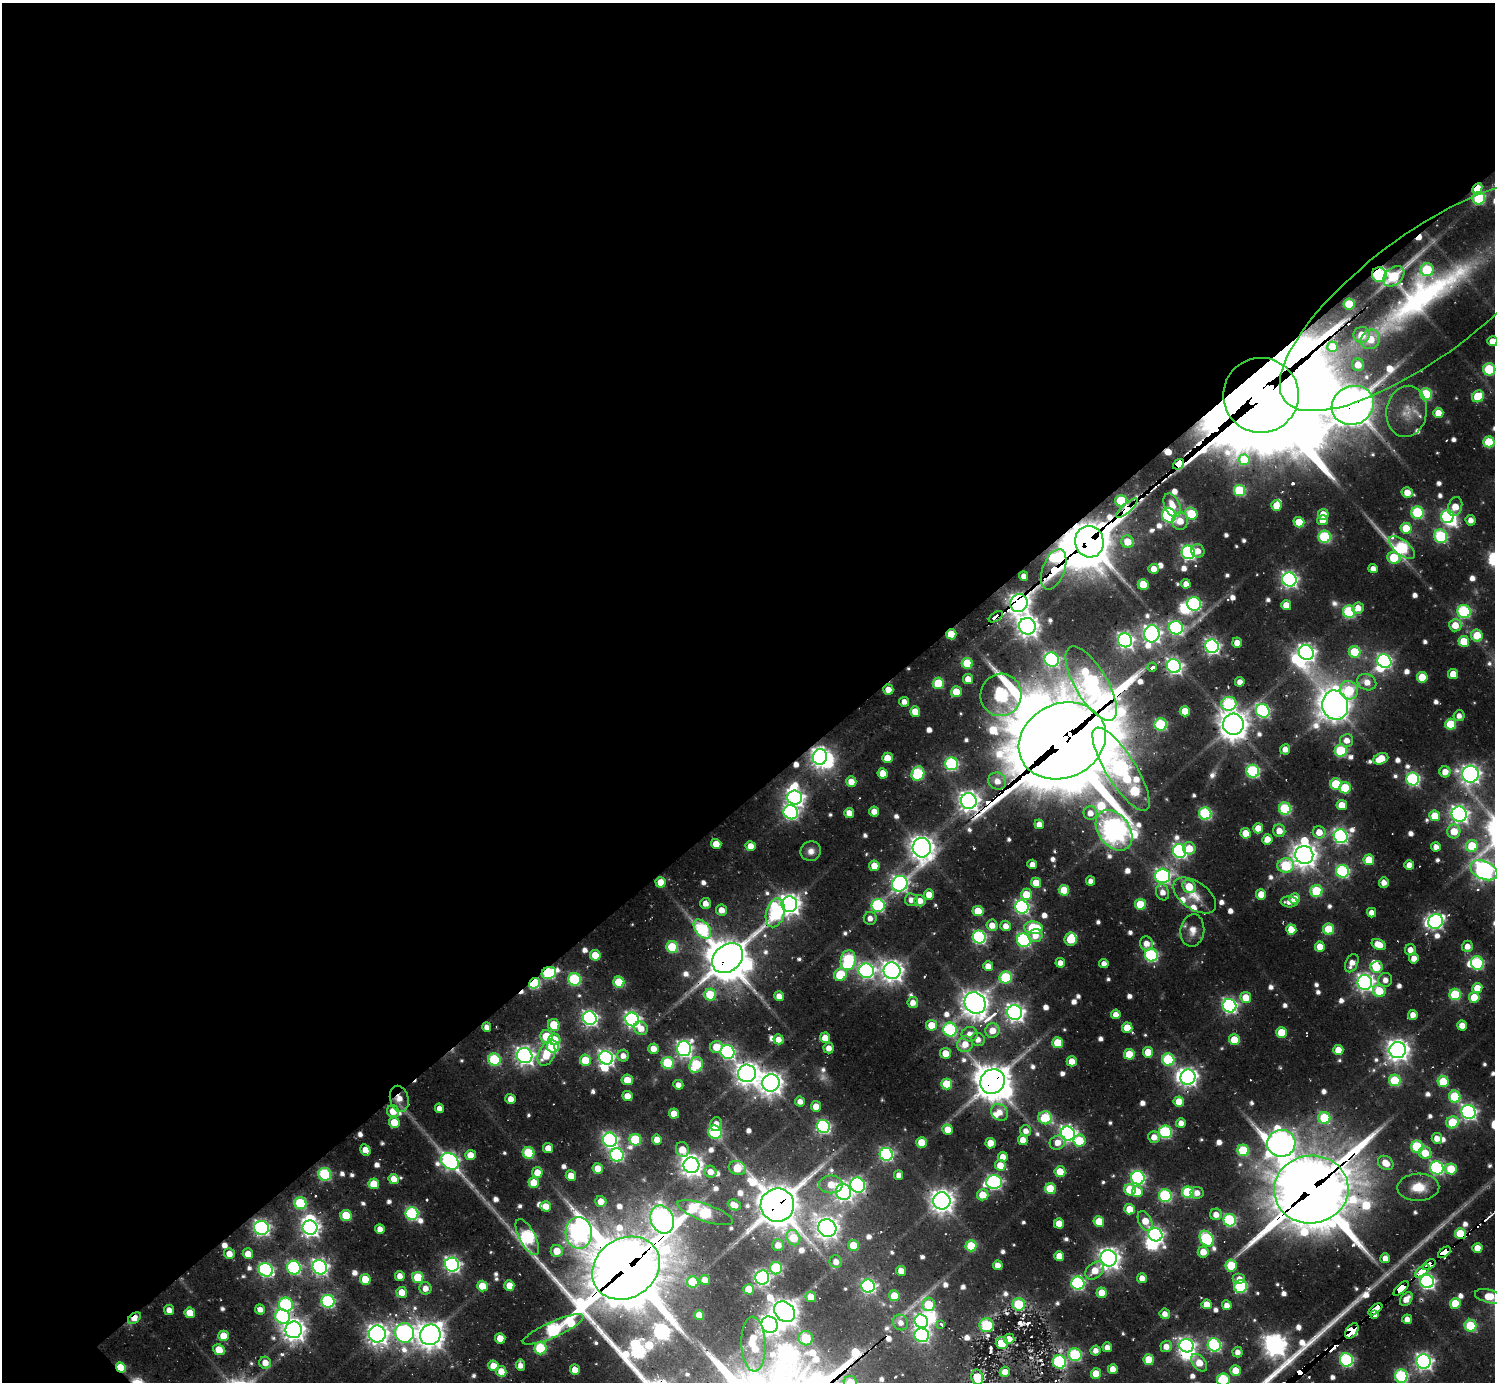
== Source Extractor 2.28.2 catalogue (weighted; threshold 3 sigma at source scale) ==
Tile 2 of 4 x 4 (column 2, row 1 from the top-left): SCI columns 1803-3295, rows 4476-5855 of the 6282 x 6307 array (HDU 1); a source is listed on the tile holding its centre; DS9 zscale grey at full resolution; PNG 1497 x 1384 px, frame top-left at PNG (2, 3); each listed source drawn as its Kron ellipse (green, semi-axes under 4 px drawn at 4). Shown black and unused: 58% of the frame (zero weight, under 2 of 3 exposures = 11% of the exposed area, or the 3 px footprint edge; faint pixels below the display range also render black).
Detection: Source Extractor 2.28.2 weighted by HDU 2 'WHT'; one run over the whole footprint, this tile lists its part. Background 0.103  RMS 0.011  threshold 0.0485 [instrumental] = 3 sigma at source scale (4.5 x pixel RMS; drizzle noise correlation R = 1.50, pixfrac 1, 0.05/0.05 arcsec/px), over >= 5 px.
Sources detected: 773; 9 too faint to see at this stretch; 26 inside a brighter object's white glare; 20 cosmic-ray / hot-pixel residue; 1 long thin detection or spike segment (spike, bleed or trail) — neither listed nor drawn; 9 inside a brighter listed object's ellipse — not listed separately; of the other 708, all 500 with FLUX_AUTO >= 7.92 (the completeness limit of this list) listed and drawn (208 fainter detections not listed), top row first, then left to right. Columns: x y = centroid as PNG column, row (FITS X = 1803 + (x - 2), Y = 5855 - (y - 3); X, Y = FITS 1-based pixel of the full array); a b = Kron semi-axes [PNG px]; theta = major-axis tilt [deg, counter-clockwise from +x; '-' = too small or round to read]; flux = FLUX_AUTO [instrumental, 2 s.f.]
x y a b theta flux
1477 188 5 4 - 34
1479 198 6 6 - 120
1427 270 6 6 - 85
1379 275 7 7 - 190
1394 276 12 8 43 52
1423 296 173 60 37 550
1349 304 5 5 - 40
1362 335 8 8 - 18
1371 339 10 9 - 24
1492 341 5 5 - 15
1333 347 5 5 - 25
1358 365 6 6 - 17
1489 369 6 6 - 83
1426 394 6 5 - 94
1261 395 38 37 - 29000
1478 396 6 5 - 48
1353 405 21 19 26 3200
1407 411 26 20 82 28
1438 413 5 5 - 16
1489 442 5 5 - 59
1244 460 5 5 - 37
1179 464 6 4 41 1400
1239 490 6 5 - 91
1407 492 5 5 - 17
1121 501 5 5 - 67
1172 505 12 7 -65 17
1276 505 5 5 - 18
1455 507 10 7 72 20
1127 508 13 4 42 710
1417 513 6 6 - 120
1191 514 6 5 - 49
1323 514 5 5 - 16
1169 515 7 7 - 220
1447 517 6 6 - 190
1322 520 5 5 - 13
1471 520 5 5 - 8.7
1180 521 9 8 - 18
1299 522 5 5 - 28
1406 528 5 5 - 34
1441 536 7 6 - 130
1325 537 6 6 - 130
1089 542 16 14 -76 4400
1127 542 6 6 - 23
1402 547 16 7 -38 140
1198 551 7 6 - 9.7
1188 552 7 6 - 310
1394 558 6 6 - 52
1054 569 21 11 70 310
1154 569 5 5 - 15
1373 569 5 4 - 9.2
1024 576 5 4 - 8.9
1289 579 7 7 - 420
1143 584 5 5 - 31
1186 584 5 4 - 9.5
1019 603 9 8 - 940
1194 604 7 6 - 180
1286 605 5 5 - 17
1358 608 6 5 - 13
1464 611 7 6 - 150
1349 612 6 6 - 140
996 617 8 3 34 60
1455 625 6 6 - 20
1027 626 8 8 - 830
1176 628 7 6 - 230
951 634 5 5 - 35
1152 634 8 7 - 540
1477 635 6 5 - 31
1125 640 7 7 - 440
1464 641 5 5 - 33
1237 643 5 5 - 13
1212 646 7 6 - 370
1355 652 6 5 - 49
1306 653 8 7 - 540
1052 660 7 7 - 240
1384 661 7 6 - 250
967 663 5 5 - 53
1174 666 7 7 - 400
1152 667 5 3 - 44
1453 674 5 5 - 21
1422 677 5 5 - 38
968 679 5 5 - 15
1240 682 5 4 - 9.5
1367 682 10 8 -26 14
938 683 5 5 - 50
1091 684 42 16 -59 360
888 690 5 5 - 14
1349 690 9 9 - 54
956 692 5 5 - 28
1001 695 21 20 - 260
904 702 5 5 - 8.3
1229 704 7 7 - 150
1335 705 15 13 -77 1600
1185 711 5 5 - 23
1263 711 7 6 - 220
915 712 5 5 - 20
1459 716 5 5 - 7.9
1233 724 10 10 - 1700
1451 724 5 5 - 54
1161 725 6 6 - 120
1347 740 6 6 - 11
1062 741 45 37 25 20000
1285 749 5 5 - 9.2
1341 751 6 6 - 98
820 757 8 7 - 630
887 758 5 5 - 25
1381 759 8 5 24 28
951 764 6 6 - 190
1121 769 48 15 -58 450
1253 771 6 6 - 170
1445 772 5 5 - 15
883 773 5 5 - 22
918 774 7 6 - 110
1470 774 8 8 - 660
1413 779 6 6 - 210
997 781 9 8 - 12
851 782 5 5 - 15
1336 784 6 5 - 63
1345 788 6 5 - 51
795 797 7 7 - 520
969 801 8 8 - 820
1342 805 5 5 - 21
1285 809 6 6 - 120
874 811 5 5 - 15
791 812 7 7 - 280
849 813 5 5 - 15
1090 813 7 6 - 11
1205 813 6 6 - 150
1459 814 8 7 - 490
1435 816 5 5 - 26
1039 824 5 5 - 9.9
1258 828 5 5 - 18
1114 830 22 15 -53 1300
1279 831 6 6 - 15
1454 831 7 6 - 24
1319 832 6 6 - 17
1246 833 5 5 - 23
1341 836 7 6 - 300
1267 839 5 5 - 18
716 844 5 5 - 23
751 846 5 5 - 14
1472 846 6 6 - 51
1436 847 5 4 - 8.2
922 848 10 9 - 1200
1189 848 6 6 - 19
811 851 10 9 - 8.7
1180 851 7 6 - 320
1304 855 9 9 - 1100
1369 860 5 5 - 39
1032 864 5 4 - 7.9
1286 865 8 7 - 75
1409 865 5 5 - 11
874 866 5 5 - 19
1484 870 14 9 -24 580
1342 871 6 6 - 180
1163 876 7 7 - 350
1091 881 4 4 - 8.1
661 882 5 5 - 20
1036 883 5 5 - 24
1384 883 5 5 - 9.3
900 884 8 7 - 390
1189 886 7 6 - 26
1064 890 5 5 - 34
1316 891 6 6 - 81
1163 892 8 6 -71 8.9
929 894 5 5 - 16
1026 894 5 5 - 29
1261 894 5 5 - 19
1195 896 24 13 -35 21
1295 899 5 5 - 27
911 900 6 6 - 9
920 901 5 5 - 12
1289 902 8 5 -4 8.6
706 903 5 5 - 10
789 904 8 8 - 830
1140 904 5 5 - 43
878 905 6 6 - 180
1022 907 7 6 - 280
721 910 5 5 - 13
978 911 5 5 - 27
775 913 15 9 75 150
1372 913 5 4 - 9.7
870 918 6 6 - 8.7
1436 921 7 7 - 270
992 925 5 5 - 13
1006 926 5 5 - 11
1034 928 9 6 -7 84
702 929 11 7 -51 140
1329 929 5 5 - 51
1192 930 16 12 81 12
1291 930 5 5 - 22
1035 936 7 6 - 12
979 937 6 6 - 210
1071 939 7 6 - 40
1024 940 7 6 - 210
1146 943 7 6 - 11
1379 945 7 5 -25 21
1467 946 6 5 - 11
672 947 6 5 - 75
1320 947 5 5 - 18
1410 950 5 5 - 9.5
595 955 5 5 - 33
1151 955 6 6 - 190
728 958 17 13 41 4300
1414 958 5 5 - 12
848 960 10 7 83 130
1060 963 5 4 - 10
1352 963 9 6 65 12
1477 963 7 6 - 130
1104 964 4 4 - 8.5
988 966 5 5 - 13
1376 967 6 5 - 32
866 971 7 7 - 390
892 971 8 8 - 880
549 973 7 6 - 150
840 975 7 6 - 58
1006 977 6 6 - 87
575 979 6 6 - 140
1385 980 7 7 - 9
619 982 5 5 - 55
1365 982 7 7 - 540
534 983 6 5 - 120
1477 988 5 5 - 19
1379 991 6 6 - 44
1455 994 6 5 - 83
710 995 6 6 - 47
779 996 5 4 - 12
1246 997 5 5 - 24
1474 997 5 5 - 32
913 1003 5 5 - 10
975 1003 11 10 - 1400
1229 1006 7 6 - 320
1015 1012 7 7 - 580
1116 1014 5 5 - 10
1413 1015 5 5 - 11
590 1018 7 6 - 380
632 1019 7 6 - 400
554 1025 6 5 - 43
932 1025 5 5 - 25
1462 1025 5 5 - 14
487 1027 5 4 - 7.9
641 1028 7 6 - 13
1127 1028 5 5 - 27
950 1030 7 6 - 150
992 1030 7 7 - 17
1281 1032 5 5 - 36
970 1034 8 7 - 11
546 1036 6 6 - 41
825 1038 5 5 - 19
555 1039 6 5 - 21
778 1039 5 5 - 9.6
978 1040 7 6 - 8.7
1234 1040 5 5 - 27
1058 1043 5 5 - 40
965 1044 8 7 - 17
553 1046 6 6 - 130
716 1047 6 6 - 25
829 1048 5 5 - 10
653 1049 5 5 - 13
684 1049 7 7 - 420
1338 1050 5 5 - 18
1398 1050 8 8 - 960
728 1052 7 6 - 270
1148 1052 5 5 - 23
946 1053 5 5 - 19
546 1054 12 8 66 35
1129 1054 5 5 - 42
525 1056 8 7 - 600
623 1056 6 6 - 9.1
606 1058 7 6 - 410
494 1059 6 6 - 110
585 1060 5 5 - 39
1168 1060 6 6 - 110
1072 1061 5 5 - 18
668 1063 6 6 - 90
696 1065 8 6 61 84
747 1073 9 9 - 1000
1188 1077 8 7 - 510
627 1080 5 5 - 24
1395 1080 6 5 - 85
992 1081 13 11 45 2600
1443 1082 5 5 - 49
771 1083 9 8 - 1000
946 1084 5 5 - 42
678 1085 5 5 - 8.2
627 1096 5 5 - 19
1455 1097 6 5 - 72
399 1099 13 9 -76 16
511 1099 5 5 - 11
800 1101 5 5 - 8.9
1179 1102 5 5 - 24
816 1106 5 5 - 15
439 1108 5 4 - 8
393 1111 6 5 - 18
999 1112 9 7 -42 13
1468 1112 7 7 - 380
674 1113 5 5 - 18
1045 1118 7 6 - 74
1324 1118 6 6 - 68
394 1122 5 5 - 32
1453 1122 6 6 - 60
1181 1123 5 5 - 9.2
716 1124 7 6 - 9.7
823 1126 7 6 - 230
948 1130 5 5 - 18
1026 1131 5 5 - 8.5
715 1132 7 6 - 120
1165 1132 6 6 - 170
1068 1134 7 7 - 460
1154 1137 6 5 - 12
1437 1138 5 5 - 12
657 1139 5 5 - 14
610 1140 7 7 - 370
635 1140 6 5 - 78
1023 1140 5 5 - 12
1080 1141 6 6 - 40
921 1142 5 5 - 29
1058 1142 8 6 26 12
990 1143 5 5 - 26
1281 1143 14 13 - 1000
1417 1147 6 6 - 110
548 1148 5 5 - 16
365 1150 6 5 - 13
682 1150 8 6 -75 20
1243 1150 6 5 - 76
529 1153 6 5 - 76
1425 1153 6 6 - 23
886 1154 6 6 - 230
470 1155 5 5 - 17
617 1155 7 6 - 200
1003 1157 5 5 - 11
450 1161 9 7 -39 470
1386 1163 8 6 -36 19
691 1165 8 8 - 910
1000 1165 5 5 - 21
598 1168 5 5 - 19
737 1168 9 7 -18 40
1437 1168 7 6 - 220
1451 1169 6 5 - 39
537 1172 5 5 - 18
710 1172 6 5 - 11
1060 1172 5 5 - 26
325 1174 6 6 - 140
899 1175 5 4 - 8
571 1176 5 5 - 20
1138 1178 7 6 - 260
394 1179 5 5 - 16
994 1182 8 7 - 270
534 1183 5 5 - 30
374 1184 5 5 - 32
831 1184 12 9 0 20
858 1185 8 7 - 250
1418 1187 21 13 2 28
1050 1189 5 5 - 45
1311 1189 37 34 7 9200
1130 1190 6 5 - 47
844 1192 8 7 - 500
1137 1192 5 5 - 23
1188 1192 6 5 - 94
1197 1193 6 6 - 9.4
983 1195 6 5 - 24
1165 1196 6 6 - 170
601 1201 5 5 - 17
942 1201 8 8 - 1100
300 1203 6 6 - 110
734 1205 7 5 -24 13
777 1205 17 16 - 3600
546 1206 5 5 - 17
1130 1209 5 5 - 23
705 1213 29 8 -19 180
412 1214 6 6 - 190
1216 1214 6 6 - 12
346 1216 6 5 - 50
662 1219 14 11 -68 850
1230 1220 6 6 - 160
1099 1221 5 5 - 32
1145 1221 11 6 -64 20
1059 1223 5 5 - 18
262 1228 7 7 - 400
310 1228 7 7 - 550
827 1228 9 8 - 870
380 1229 5 4 - 10
579 1233 16 13 -86 730
1460 1234 5 5 - 52
1155 1235 7 6 - 350
527 1237 20 8 -62 230
793 1238 8 6 -57 30
1207 1239 8 6 -54 160
778 1245 6 6 - 12
853 1245 5 5 - 30
971 1246 5 5 - 50
1477 1248 5 5 - 17
557 1251 6 6 - 21
1203 1252 5 5 - 17
1444 1252 7 4 40 180
229 1254 5 5 - 13
248 1254 5 5 - 16
1059 1256 5 5 - 18
1109 1258 8 8 - 860
1385 1258 5 5 - 11
836 1262 6 6 - 8.4
452 1265 7 6 - 400
998 1265 5 4 - 11
1231 1265 6 5 - 48
1429 1265 7 3 35 130
320 1267 7 7 - 420
294 1268 7 6 - 210
626 1268 35 29 33 8900
776 1268 6 6 - 110
266 1270 7 6 - 270
1095 1270 10 7 42 19
901 1271 5 5 - 13
1422 1271 8 4 40 600
400 1276 5 5 - 11
418 1277 5 5 - 54
762 1277 7 7 - 310
1142 1278 5 5 - 11
365 1279 5 5 - 35
1239 1279 6 5 - 11
705 1280 5 5 - 13
1427 1281 7 6 - 360
693 1282 6 5 - 52
1078 1283 6 6 - 200
509 1285 5 5 - 17
482 1286 5 5 - 28
868 1286 7 6 - 250
1241 1286 6 6 - 130
425 1288 6 6 - 11
1401 1288 9 4 43 350
749 1289 5 5 - 28
402 1292 5 5 - 18
1102 1293 5 5 - 25
894 1296 5 5 - 24
1489 1296 14 6 -14 30
811 1297 5 5 - 21
1406 1299 7 5 49 12
328 1301 6 6 - 200
1455 1303 5 5 - 36
929 1304 7 6 - 54
1019 1304 6 6 - 71
1207 1304 5 5 - 15
286 1305 7 7 - 180
1227 1305 5 4 - 9.8
260 1309 5 5 - 8.5
1375 1309 8 4 39 470
169 1310 5 4 - 9.4
785 1312 11 9 -44 1400
190 1313 5 5 - 23
1165 1314 5 5 - 9
1374 1314 3 3 - 58
699 1315 5 5 - 20
283 1316 8 6 -36 190
134 1318 7 4 38 16
1407 1319 5 5 - 10
921 1321 7 6 - 310
901 1322 8 7 - 8.7
941 1324 4 3 - 11
770 1325 8 7 - 700
987 1325 7 7 - 71
1470 1326 6 5 - 74
553 1329 33 7 24 240
294 1330 8 8 - 920
1352 1331 8 5 55 510
404 1333 10 9 - 500
377 1334 8 8 - 830
430 1335 10 10 - 1400
922 1335 7 7 - 240
224 1336 5 5 - 25
500 1338 5 5 - 20
806 1338 7 7 - 55
1009 1339 5 5 - 16
1002 1343 6 6 - 32
753 1344 27 12 -87 57
1214 1345 6 6 - 220
1166 1346 6 6 - 11
1187 1346 7 6 - 410
1107 1347 5 4 - 8.8
540 1348 6 6 - 88
219 1350 6 5 - 23
1096 1350 5 5 - 8.7
1238 1352 5 5 - 8.9
1075 1355 6 6 - 140
1149 1360 5 5 - 34
1346 1360 6 6 - 200
1424 1361 7 7 - 490
1059 1362 7 6 - 140
265 1363 6 6 - 13
1199 1363 10 6 -51 24
520 1365 5 4 - 8.4
493 1366 5 5 - 20
121 1367 5 4 - 44
1113 1369 5 5 - 14
575 1370 5 5 - 14
1235 1370 5 5 - 20
501 1371 5 5 - 16
1005 1372 5 5 - 12
1096 1374 5 5 - 25
1401 1376 6 6 - 170
977 1377 8 6 -81 29
1223 1380 6 6 - 80
850 1382 6 6 - 27
Overlapping masked pixels (flux is a lower limit): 39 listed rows (the first 20) at x y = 1477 188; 1379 275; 1423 296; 1261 395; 1353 405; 1179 464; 1121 501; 1127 508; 1089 542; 1054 569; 1019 603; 996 617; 951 634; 1091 684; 1233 724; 1062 741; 820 757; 969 801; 775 913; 728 958
Isophote crosses this tile's border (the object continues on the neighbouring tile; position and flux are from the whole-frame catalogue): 8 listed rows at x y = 1492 341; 1489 369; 1484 870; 1489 1296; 1401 1376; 977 1377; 1223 1380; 850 1382
Unlisted compact peaks at least as high as the median listed source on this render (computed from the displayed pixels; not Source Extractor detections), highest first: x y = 1365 1295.